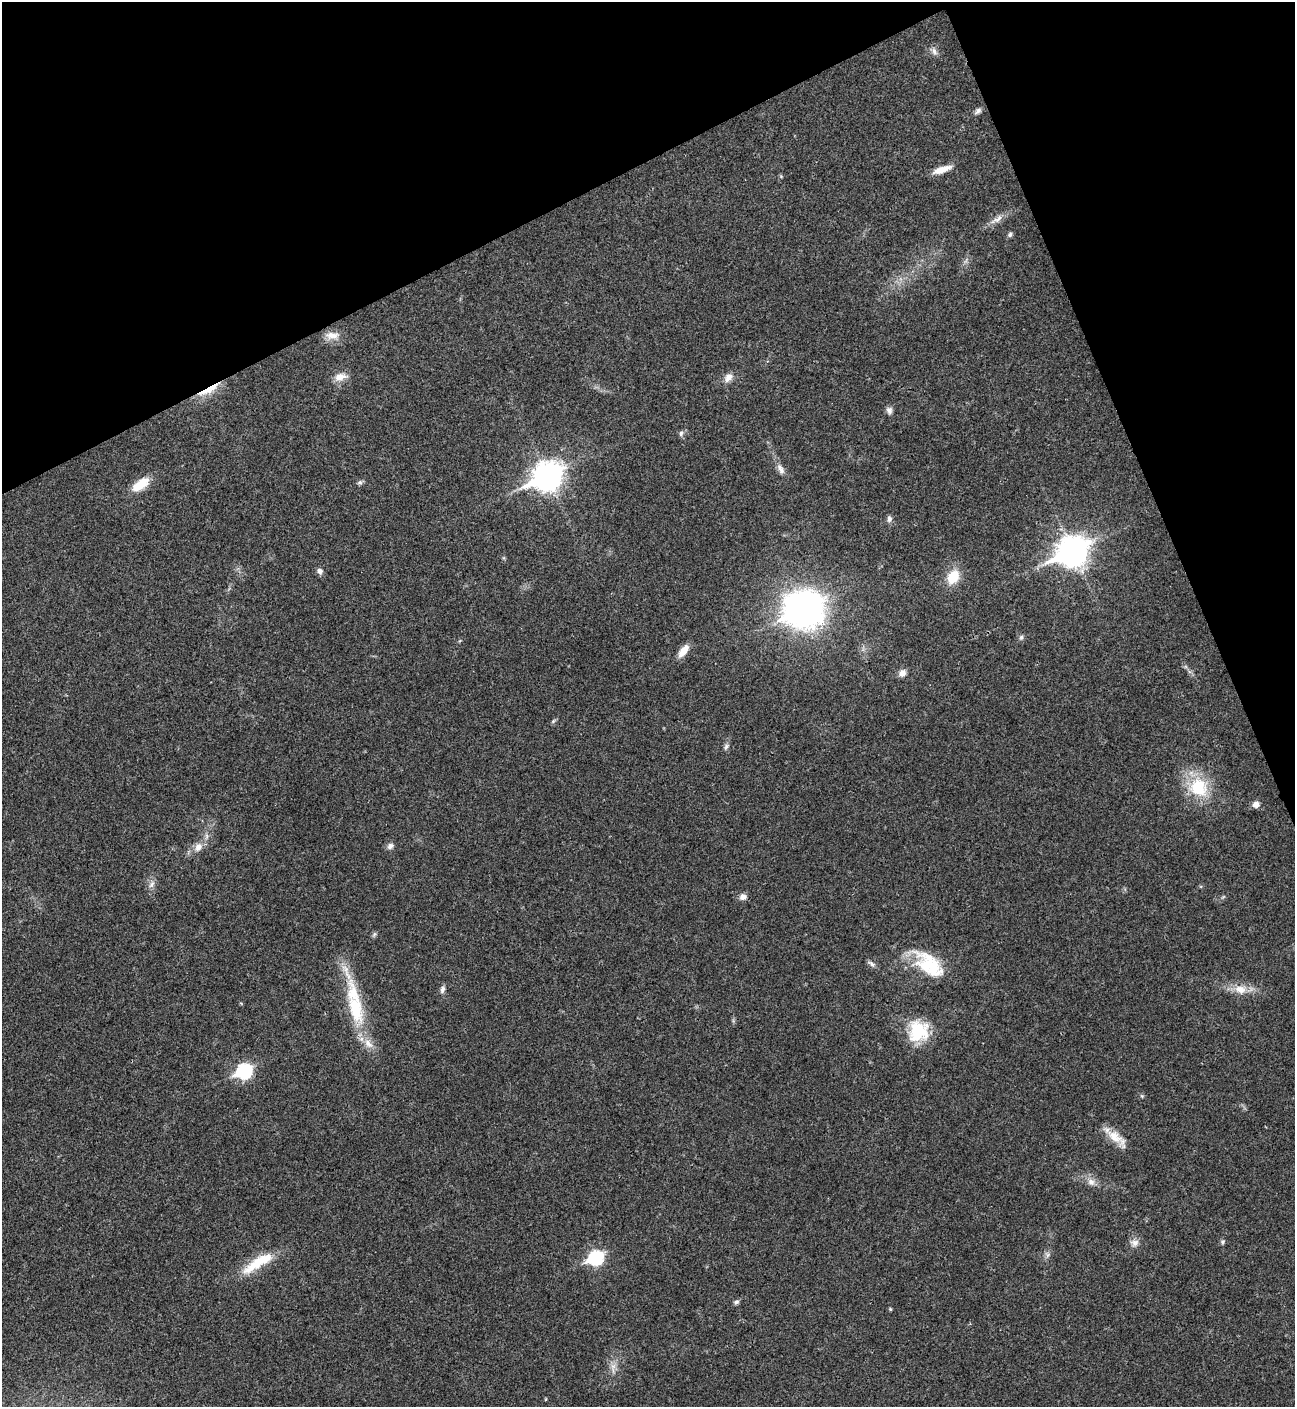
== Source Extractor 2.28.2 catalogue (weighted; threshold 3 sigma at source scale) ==
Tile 3 of 4 x 4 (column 3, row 1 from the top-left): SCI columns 2876-4168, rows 4219-5623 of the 5618 x 5630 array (HDU 1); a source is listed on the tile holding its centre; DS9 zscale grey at full resolution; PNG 1297 x 1409 px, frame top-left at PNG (2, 2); no overlay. Shown black and unused: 21% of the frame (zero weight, under 3 of 4 exposures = <1% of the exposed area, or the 3 px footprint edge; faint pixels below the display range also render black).
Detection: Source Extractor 2.28.2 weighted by HDU 2 'WHT'; one run over the whole footprint, this tile lists its part. Background 0.0199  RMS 0.004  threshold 0.0181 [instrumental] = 3 sigma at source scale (4.5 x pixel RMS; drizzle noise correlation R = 1.50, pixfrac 1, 0.05/0.05 arcsec/px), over >= 5 px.
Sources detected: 53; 1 inside a brighter object's white glare — not listed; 2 inside a brighter listed object's ellipse — not listed separately; the other 50 listed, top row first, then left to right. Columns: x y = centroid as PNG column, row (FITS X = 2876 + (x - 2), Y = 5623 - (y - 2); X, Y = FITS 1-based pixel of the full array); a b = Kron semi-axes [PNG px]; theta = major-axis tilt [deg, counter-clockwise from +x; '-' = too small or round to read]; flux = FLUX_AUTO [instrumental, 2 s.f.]
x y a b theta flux
934 51 11 6 -66 1.6
978 111 10 6 45 1.3
942 170 22 7 19 4.7
998 219 18 6 28 2.9
1010 235 7 6 - 0.85
332 335 21 10 -3 4.1
340 377 17 10 15 3.8
728 378 13 9 55 2.8
209 390 30 6 28 7.7
889 410 9 8 - 1.5
681 433 8 6 74 0.99
781 469 17 7 -61 2.4
547 477 12 9 29 440
360 482 7 6 - 0.9
141 484 25 11 35 7.5
889 519 9 7 -88 1.3
1073 552 12 10 29 520
320 571 7 6 - 1.5
953 577 16 12 60 9.2
804 610 19 17 10 320
1021 637 7 5 68 0.81
683 651 17 7 53 4.2
902 673 8 7 - 2.3
553 721 7 4 45 0.62
726 746 8 5 63 1
1198 787 28 25 -50 18
1256 804 8 7 - 2.2
390 846 10 7 43 1.5
198 847 10 9 - 3
152 884 12 6 58 1.8
743 897 9 8 - 2
374 934 7 5 46 0.77
871 964 11 5 -36 1.3
929 964 41 21 -41 21
442 989 10 6 69 1.3
1240 989 18 12 -13 5.7
356 1008 46 20 -77 23
918 1031 26 24 67 16
244 1071 8 7 - 71
1142 1096 6 4 -45 0.52
1115 1137 25 13 -42 6.9
1091 1182 11 9 -43 2.6
1222 1242 7 6 - 0.76
1135 1243 12 10 5 2.4
1048 1255 7 4 89 0.97
596 1258 8 7 - 61
257 1263 47 13 37 13
736 1302 7 5 21 0.95
890 1309 4 4 - 0.42
613 1367 14 6 90 2.5
Overlapping masked pixels (flux is a lower limit): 1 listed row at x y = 209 390